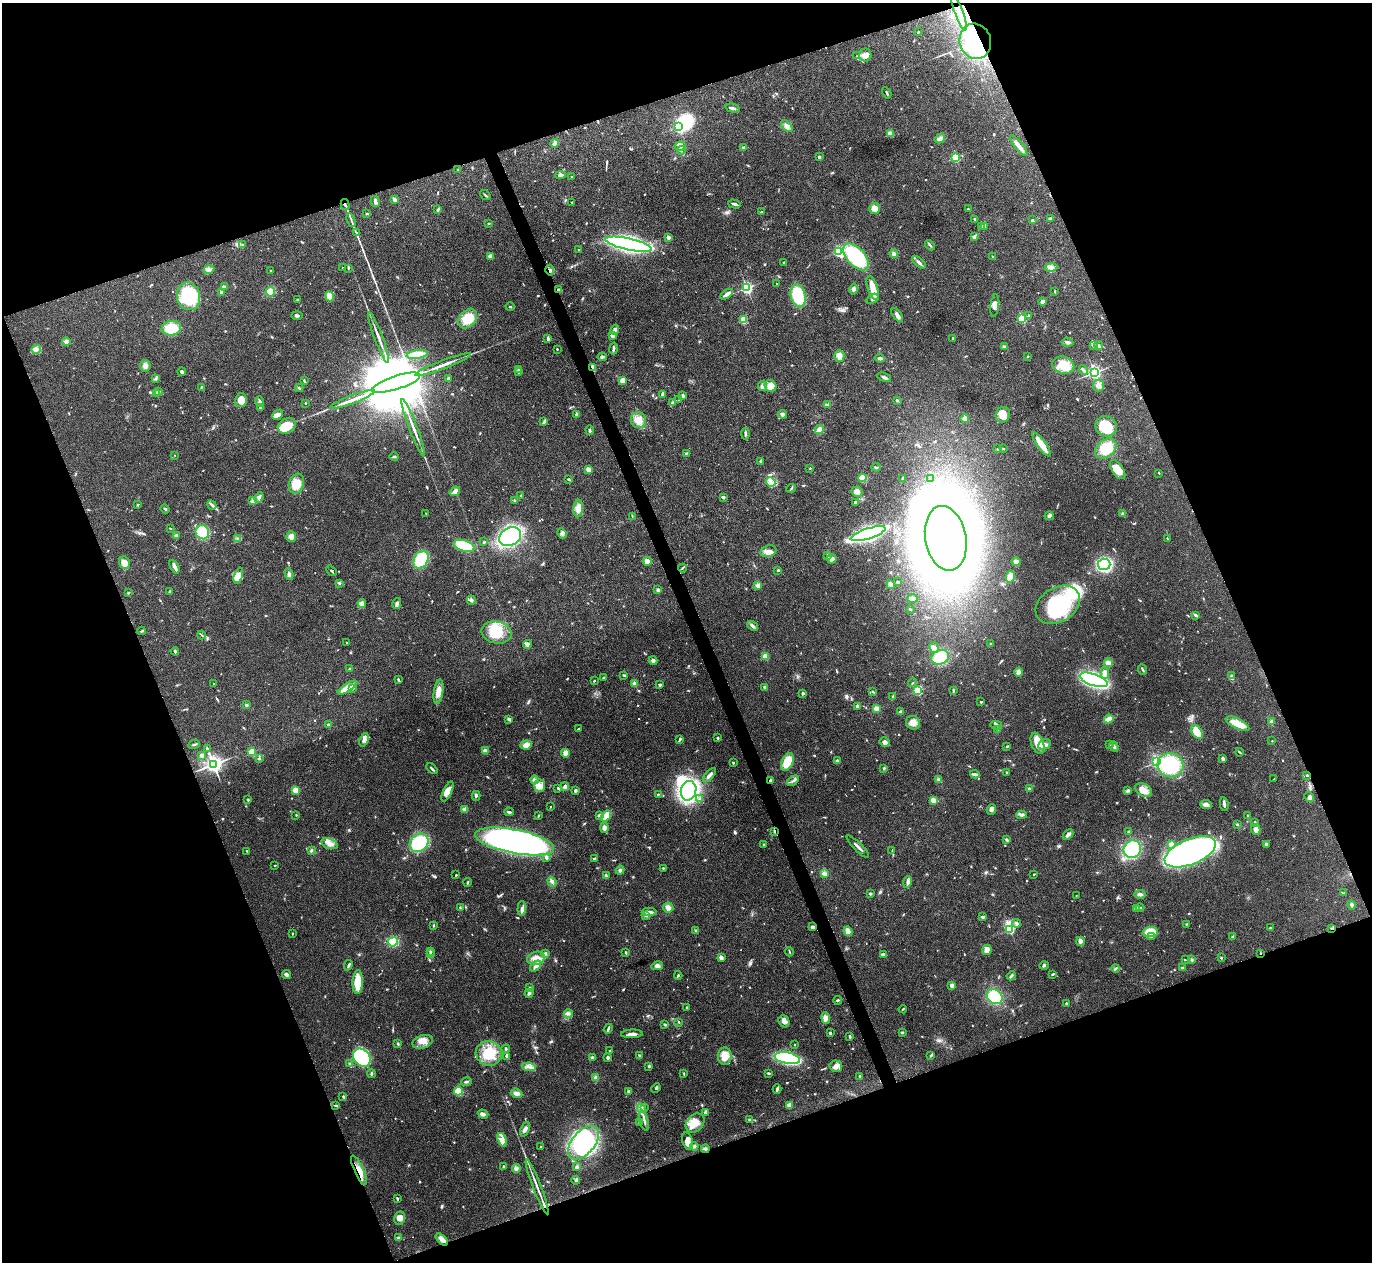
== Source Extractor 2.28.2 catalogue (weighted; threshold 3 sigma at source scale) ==
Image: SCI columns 2-5479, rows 149-5188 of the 5480 x 5467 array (HDU 1 of 3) = the unmasked area's bounding box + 8 px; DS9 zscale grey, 4 x 4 block average (1 PNG px = mean of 4 x 4 image px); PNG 1374 x 1264 px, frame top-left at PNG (2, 3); each listed source drawn as its Kron ellipse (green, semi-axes under 4 px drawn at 4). Shown black and unused: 41% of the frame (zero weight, under 3 of 4 exposures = <1% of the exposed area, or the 3 px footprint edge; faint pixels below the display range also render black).
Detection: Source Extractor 2.28.2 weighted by HDU 2 'WHT'. Background 0.0865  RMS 0.0058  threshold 0.026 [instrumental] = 3 sigma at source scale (4.5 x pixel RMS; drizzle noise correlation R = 1.50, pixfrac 1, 0.05/0.05 arcsec/px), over >= 5 px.
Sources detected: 893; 2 too faint to see at this stretch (4 x 4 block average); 3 inside a brighter object's white glare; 2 cosmic-ray / hot-pixel residue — neither listed nor drawn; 14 coinciding with a brighter row at this scale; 55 inside a brighter listed object's ellipse — not listed separately; of the other 817, all 500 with FLUX_AUTO >= 2.49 (the completeness limit of this list) listed and drawn (317 fainter detections not listed), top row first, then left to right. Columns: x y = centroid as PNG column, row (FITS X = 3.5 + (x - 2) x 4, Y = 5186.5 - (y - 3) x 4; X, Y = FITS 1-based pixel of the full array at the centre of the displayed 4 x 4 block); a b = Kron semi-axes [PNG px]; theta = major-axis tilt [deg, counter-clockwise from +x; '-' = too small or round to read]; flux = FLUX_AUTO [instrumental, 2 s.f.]
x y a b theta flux
959 12 19 2 -69 14
918 32 2 2 - 2.8
975 41 18 15 -74 240
865 55 6 6 - 20
857 56 3 2 - 3.1
887 93 6 2 -62 4.1
732 108 7 2 -14 9.2
787 126 7 4 -46 14
679 127 2 2 - 410
890 134 2 2 - 120
940 139 5 4 - 11
555 143 4 3 - 15
680 146 5 4 - 14
1019 146 13 3 -51 27
744 147 4 2 - 5.1
681 150 4 2 - 6.1
819 157 2 2 - 25
955 157 2 2 - 300
458 170 3 2 - 2.9
560 175 5 4 - 9.3
572 176 2 2 - 8
485 195 6 2 -39 4.3
395 199 3 2 - 12
375 202 5 2 - 19
572 202 2 2 - 2.8
345 204 5 2 - 5.4
734 204 6 2 -15 9.4
874 208 5 5 - 20
438 209 4 2 - 4.3
968 209 2 2 - 2.9
761 212 3 2 - 3.4
367 214 3 2 - 3.1
974 219 2 2 - 13
1050 219 4 3 - 4.3
351 220 7 2 -72 6.6
1032 220 2 2 - 2.8
488 223 3 2 - 2.7
981 226 4 2 - 3.7
984 226 3 3 - 13
356 232 4 2 - 4.3
668 237 2 2 - 45
974 237 2 2 - 11
629 244 23 5 -12 1200
243 245 2 2 - 17
930 245 6 2 -49 5.8
578 250 2 2 - 3.5
838 251 2 2 - 500
894 254 4 3 - 6.4
490 256 4 3 - 9.2
856 257 16 9 -48 310
993 257 2 2 - 2.7
919 262 8 3 -41 12
783 263 2 2 - 3.3
1051 267 6 4 10 11
342 268 2 2 - 6.2
348 268 4 2 - 3.5
209 269 6 3 23 11
550 270 5 3 - 6.9
270 271 2 2 - 2.9
777 284 2 2 - 3.1
224 286 4 3 - 6.1
747 288 2 2 - 720
873 288 12 5 -72 49
854 289 5 4 - 9.8
559 290 4 3 - 8.4
222 292 2 2 - 24
270 292 5 4 - 38
1055 292 3 2 - 2.6
727 294 7 2 34 18
188 296 14 11 -78 210
330 296 5 4 - 41
798 296 12 7 -76 140
872 299 7 3 33 7.9
298 300 3 2 - 3.6
1043 301 4 3 - 12
995 305 11 4 82 20
510 306 4 2 - 4.1
297 315 5 2 - 6.9
897 315 8 3 -53 17
1029 315 2 2 - 3
468 319 11 8 49 74
1022 319 2 2 - 250
744 320 2 2 - 210
171 328 10 7 7 99
615 330 5 3 - 14
613 335 3 3 - 15
379 338 27 2 -69 27
548 339 4 3 - 5.8
953 339 3 2 - 2.6
66 342 4 4 - 13
1067 342 6 2 -6 8.7
1093 346 3 2 - 4.1
1099 346 4 2 - 5.7
1004 347 3 3 - 3.9
613 348 6 2 79 10
36 349 5 3 - 10
557 349 2 2 - 7
417 354 10 4 7 80
839 356 6 5 - 22
1028 356 2 2 - 2.8
602 357 4 3 - 5.5
880 358 5 3 - 8.4
443 365 30 2 21 30
1063 365 11 8 -13 77
145 366 6 5 - 14
593 367 2 2 - 140
518 370 2 2 - 9.5
1083 370 5 2 - 5.2
182 372 4 3 - 6.3
519 372 2 2 - 9
1094 372 2 2 - 970
884 377 7 2 -20 9.1
156 378 3 2 - 2.7
448 379 3 2 - 8.2
304 381 3 2 - 3.7
623 381 3 3 - 57
396 383 25 6 18 110000
1098 385 6 5 - 17
762 386 5 4 - 11
771 386 6 6 - 33
201 387 3 2 - 2.7
299 388 4 2 - 6.4
159 391 3 2 - 2.6
156 393 4 2 - 5.3
662 394 4 2 - 7
683 396 3 2 - 7.9
352 399 24 2 20 31
241 400 7 6 - 49
679 400 2 2 - 3.6
897 400 3 2 - 3.7
260 401 5 3 - 8.7
305 403 2 2 - 4.5
673 403 4 2 - 4.5
828 405 3 2 - 4.5
260 407 3 2 - 3.5
782 414 4 3 - 8.7
277 415 6 2 45 8.9
576 415 4 2 - 7.6
1003 415 8 7 - 44
965 418 4 4 - 10
638 420 8 7 - 31
544 422 3 2 - 5.3
287 426 9 7 27 70
1106 426 11 9 -26 110
413 428 30 2 -69 28
590 430 5 2 - 5.5
819 430 4 4 - 19
745 434 6 3 -87 7
1041 444 15 4 -54 53
1003 448 3 2 - 3.6
1106 448 12 8 38 100
997 449 2 2 - 3
686 454 3 2 - 8.3
174 455 2 2 - 2.7
394 457 4 2 - 4.7
761 462 4 3 - 6.2
876 467 4 2 - 3.9
810 468 2 2 - 2.9
588 470 2 2 - 72
1118 470 11 5 -55 48
1159 473 3 2 - 2.6
862 478 4 3 - 48
903 478 3 2 - 8
931 478 4 3 - 9.2
569 479 4 3 - 3.6
771 482 5 3 - 11
296 484 10 7 71 57
791 489 5 2 - 4.3
455 491 5 3 - 16
857 492 5 5 - 13
521 496 3 2 - 6.6
259 497 5 2 - 12
723 497 3 2 - 8.8
514 500 3 2 - 3.3
252 501 4 3 - 7.1
855 502 3 2 - 4.7
138 505 2 2 - 3.5
212 505 5 2 - 6.9
578 508 9 4 85 24
165 509 4 2 - 4.5
426 514 3 2 - 2.8
1123 514 4 3 - 5.4
632 516 3 2 - 3.3
1049 516 4 3 - 8.1
170 528 2 2 - 2.7
202 532 7 6 - 170
562 533 5 4 - 9.2
868 534 18 5 18 1000
176 536 3 3 - 10
291 536 5 5 - 18
510 537 11 9 31 360
237 538 3 2 - 3.1
946 538 33 20 -80 6700
1167 538 3 2 - 2.5
484 542 2 2 - 3.6
464 546 11 5 -18 130
768 551 8 5 18 21
827 555 3 2 - 6
832 559 5 4 - 12
421 560 9 7 61 130
647 561 4 4 - 30
1016 562 4 4 - 9.8
124 563 6 5 - 37
1104 564 6 6 - 460
174 567 7 3 -64 16
682 568 4 2 - 4.3
778 570 3 2 - 3.5
331 571 6 2 -49 4.6
289 574 6 3 -81 9
238 576 8 4 70 19
1010 577 6 4 77 32
898 582 2 2 - 6.2
339 583 3 2 - 4.8
758 585 2 2 - 74
891 585 4 3 - 17
658 590 4 2 - 4.4
169 592 3 2 - 3.1
128 593 4 2 - 3.1
912 599 5 3 - 10
471 600 5 3 - 8.2
397 603 5 3 - 7.5
362 604 4 3 - 10
1058 605 24 17 31 340
910 609 3 2 - 2.9
1196 615 3 3 - 5.1
752 626 6 3 -35 8.6
142 631 4 2 - 3.6
497 632 15 11 -12 94
201 635 4 2 - 3.7
347 643 2 2 - 4.8
527 644 4 3 - 10
991 644 2 2 - 2.5
934 648 6 4 -59 12
175 651 4 2 - 5.4
765 657 2 2 - 150
940 657 9 7 24 120
653 661 4 3 - 7.4
1108 663 4 4 - 21
350 669 2 2 - 19
1142 669 5 2 - 6.3
1019 672 4 4 - 13
1105 673 6 4 -85 18
624 675 3 2 - 3.6
1231 676 2 2 - 21
603 678 3 2 - 3
398 679 3 2 - 3.3
1094 680 15 5 -20 720
594 681 3 2 - 2.8
912 683 4 2 - 2.5
213 684 2 2 - 2.7
635 684 2 2 - 80
660 685 3 3 - 4.9
765 687 3 2 - 6.9
347 688 11 4 32 41
353 688 2 2 - 4.4
917 690 2 2 - 360
953 691 3 3 - 4.1
439 692 12 4 82 29
873 692 4 2 - 4.2
803 693 2 2 - 30
893 697 3 2 - 3.2
981 702 2 2 - 5
246 705 2 2 - 6.6
858 706 2 2 - 49
876 709 2 2 - 140
900 712 3 2 - 7.5
509 719 3 2 - 11
1109 719 4 3 - 34
1272 722 3 2 - 14
913 723 7 6 - 23
1237 724 13 5 -26 69
328 725 2 2 - 8.8
996 725 6 3 -13 7.2
578 729 4 2 - 3.6
998 730 3 2 - 5.9
1197 732 8 5 -53 56
717 738 2 2 - 5.7
680 739 4 2 - 5.4
364 740 7 3 71 13
1272 741 2 2 - 2.5
885 742 5 4 - 13
1037 743 11 6 -69 58
194 744 6 2 11 4.1
1044 744 7 5 27 14
526 745 6 4 7 24
1109 745 2 2 - 3.1
1114 746 5 4 - 9.3
1007 747 3 2 - 3.2
207 748 2 2 - 9.9
485 751 2 2 - 53
252 752 2 2 - 160
1240 752 4 2 - 2.7
565 753 4 2 - 31
202 755 2 2 - 42
260 758 3 2 - 3.4
1223 759 3 3 - 8.7
837 761 3 2 - 11
787 762 9 5 66 73
1157 762 2 2 - 660
733 763 3 2 - 3.4
213 764 3 3 - 1800
1170 765 13 12 - 220
884 768 2 2 - 4.1
432 769 6 2 -42 6.6
1007 772 3 2 - 4.3
975 774 5 2 - 6.4
709 775 8 3 47 14
1307 775 2 2 - 3.6
938 779 3 3 - 5.3
1274 779 3 2 - 2.5
534 780 4 2 - 5.5
770 781 3 2 - 5.8
793 781 7 2 34 7.5
540 785 6 5 - 20
565 787 4 3 - 14
558 788 3 2 - 4.7
1029 788 2 2 - 4.9
296 790 2 2 - 170
575 790 4 2 - 8
1144 790 9 6 -29 32
689 791 10 7 76 810
1128 791 4 2 - 9.1
448 792 11 4 65 23
658 794 2 2 - 2.9
476 796 5 2 - 5.2
1309 797 5 3 - 8.5
700 799 4 2 - 5
248 800 2 2 - 3.6
934 801 3 3 - 24
1224 804 7 2 -79 12
1206 805 6 4 -7 13
550 807 2 2 - 3.4
464 809 3 3 - 9.1
992 809 5 4 - 13
509 812 5 2 - 5.2
296 815 3 2 - 2.9
538 815 3 2 - 2.7
599 815 3 3 - 5
1022 815 5 3 - 8.9
606 816 6 3 55 55
1248 816 2 2 - 3.9
1255 822 2 2 - 12
1237 824 2 2 - 3.1
604 828 5 3 - 13
1256 830 5 4 - 18
774 831 4 2 - 5
1128 831 2 2 - 5.5
1068 834 6 3 45 12
1007 840 4 3 - 5.3
515 841 40 12 -11 1500
419 843 10 8 41 200
330 844 8 5 -18 22
763 844 2 2 - 2.8
1171 844 4 3 - 8.3
1266 844 4 3 - 13
858 847 15 2 -45 14
1132 849 9 8 - 180
311 850 3 2 - 4.8
247 851 3 2 - 2.6
892 851 2 2 - 3.1
1190 852 27 12 22 1400
546 857 3 2 - 7.7
594 858 3 2 - 4.5
275 865 2 2 - 5.4
663 868 3 2 - 2.8
620 870 4 3 - 7.6
824 873 4 3 - 12
1034 874 2 2 - 3.5
456 875 2 2 - 2.6
606 876 4 2 - 4.7
467 882 4 2 - 4.2
552 882 5 3 - 8.1
908 882 6 4 73 11
1343 893 3 2 - 2.7
870 894 3 2 - 4.6
1140 894 5 3 - 7.8
1076 895 2 2 - 2.5
1352 905 4 3 - 5.8
460 907 2 2 - 3.1
668 907 5 5 - 15
522 908 7 4 88 14
1137 908 2 2 - 20
1140 908 4 2 - 3.9
649 912 7 3 2 12
646 915 3 2 - 2.9
982 917 4 2 - 5.7
1017 923 4 3 - 6.5
1186 924 2 2 - 2.6
433 925 3 2 - 3.1
812 927 4 3 - 6.7
1270 928 2 2 - 2.6
1331 928 3 2 - 3.3
1010 929 2 2 - 370
696 931 4 2 - 5.1
848 931 5 3 - 25
1150 932 7 5 2 55
292 934 2 2 - 2.6
1232 936 3 2 - 3
1152 937 3 2 - 3.6
1080 941 4 3 - 17
393 942 5 4 - 85
987 950 5 4 - 21
431 951 3 2 - 3.4
626 952 4 2 - 3.5
789 952 4 2 - 3.5
1260 953 2 2 - 2.5
430 954 4 2 - 3.4
545 954 3 3 - 5.6
883 954 4 2 - 15
721 957 2 2 - 65
536 958 9 6 18 41
1221 958 2 2 - 4.7
1185 959 3 2 - 3.6
1192 960 3 2 - 3.5
348 965 5 2 - 5.9
1044 965 4 2 - 4.5
536 966 6 2 47 11
657 966 5 3 - 12
1116 968 4 2 - 4.9
1183 968 3 2 - 7.4
286 974 5 4 - 9.5
1053 974 3 2 - 4.2
678 975 4 2 - 4.1
1011 976 5 2 - 6.7
358 982 12 5 88 77
952 985 3 3 - 15
530 988 2 2 - 2.8
529 993 4 3 - 5.1
995 997 8 7 - 120
838 1000 4 2 - 5.3
1066 1003 2 2 - 13
687 1007 3 2 - 4
903 1009 4 2 - 2.7
568 1014 4 3 - 7
826 1018 6 3 -81 19
784 1021 6 5 - 15
679 1022 2 2 - 2.6
665 1025 3 2 - 4.9
608 1029 5 2 - 5.9
902 1032 3 2 - 3.1
830 1033 3 2 - 5.1
632 1034 11 3 2 16
850 1037 4 2 - 3.9
423 1042 10 6 16 27
398 1044 3 2 - 2.7
795 1045 2 2 - 2.8
506 1049 4 2 - 7.3
610 1051 2 2 - 2.6
489 1053 13 12 - 97
931 1055 4 2 - 2.8
507 1056 4 2 - 5.8
640 1056 3 2 - 3.5
725 1056 9 7 -88 52
608 1057 3 2 - 7.5
362 1058 10 8 -47 420
592 1058 3 3 - 8.4
787 1058 13 5 -11 400
350 1064 3 2 - 4.5
649 1066 2 2 - 6.6
836 1066 6 5 - 16
529 1067 7 3 -7 13
768 1073 3 2 - 4
371 1074 4 2 - 4.4
684 1074 4 2 - 3.3
860 1076 3 2 - 5.2
596 1077 4 3 - 11
466 1082 5 2 - 6.7
656 1088 5 2 - 5.3
777 1089 5 2 - 9.6
458 1091 4 4 - 89
628 1092 3 2 - 3.9
516 1093 6 4 -22 13
343 1096 2 2 - 3.7
336 1105 3 2 - 3.4
789 1105 3 3 - 21
641 1108 5 3 - 13
645 1108 3 2 - 3.1
705 1112 4 3 - 6.7
483 1114 5 3 - 12
750 1120 3 2 - 3.6
644 1121 10 2 -75 11
639 1123 2 2 - 3.3
695 1123 10 8 47 40
525 1129 8 3 68 12
502 1140 7 4 -71 20
687 1141 9 5 -72 21
583 1143 20 11 49 520
694 1146 4 2 - 5.5
541 1147 2 2 - 3.3
705 1149 4 3 - 6.9
503 1166 2 2 - 8.8
577 1167 4 3 - 8.2
516 1168 4 3 - 11
359 1170 16 4 -66 39
576 1180 4 3 - 5.2
537 1187 29 2 -69 26
397 1199 3 2 - 4.3
400 1218 7 5 77 21
398 1238 3 2 - 17
442 1239 7 3 -44 24
Overlapping masked pixels (flux is a lower limit): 13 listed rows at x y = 959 12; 975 41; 345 204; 550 270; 559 290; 593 367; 1307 775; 770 781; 774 831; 1331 928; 1260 953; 705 1149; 359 1170
Diffuse or blended objects may show on this block-average render without a row.